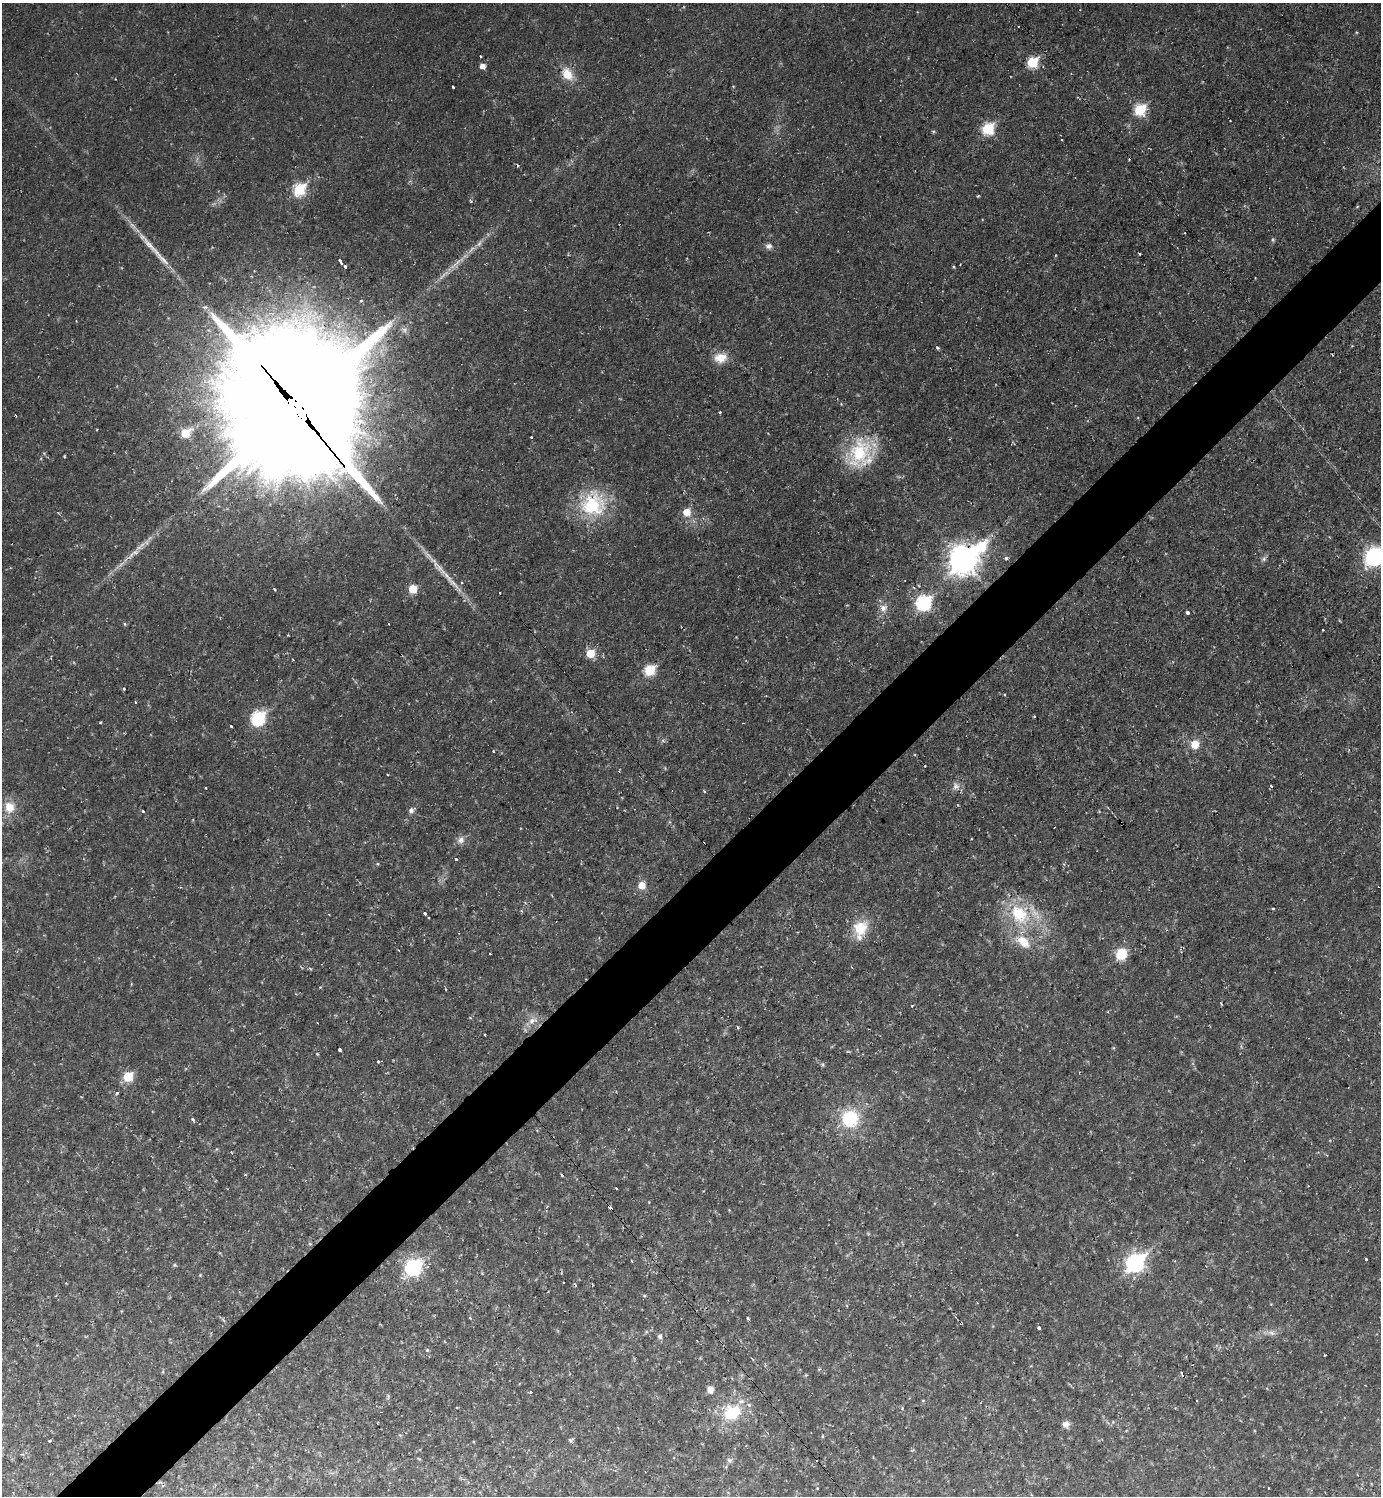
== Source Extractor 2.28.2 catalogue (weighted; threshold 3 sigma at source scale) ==
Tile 7 of 4 x 4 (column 3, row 2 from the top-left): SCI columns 2916-4294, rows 2987-4480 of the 5971 x 5973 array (HDU 1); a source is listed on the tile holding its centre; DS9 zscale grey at full resolution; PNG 1383 x 1498 px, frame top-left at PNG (2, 3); no overlay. Shown black and unused: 5% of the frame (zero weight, under 2 of 3 exposures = <1% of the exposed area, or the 3 px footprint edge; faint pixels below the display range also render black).
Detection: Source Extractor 2.28.2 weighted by HDU 2 'WHT'; one run over the whole footprint, this tile lists its part. Background 0.04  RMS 0.0078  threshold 0.0352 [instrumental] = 3 sigma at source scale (4.5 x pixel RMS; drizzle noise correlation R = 1.50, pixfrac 1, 0.05/0.05 arcsec/px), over >= 5 px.
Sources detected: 115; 2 inside a brighter object's white glare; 11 cosmic-ray / hot-pixel residue — not listed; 1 inside a brighter listed object's ellipse — not listed separately; the other 101 listed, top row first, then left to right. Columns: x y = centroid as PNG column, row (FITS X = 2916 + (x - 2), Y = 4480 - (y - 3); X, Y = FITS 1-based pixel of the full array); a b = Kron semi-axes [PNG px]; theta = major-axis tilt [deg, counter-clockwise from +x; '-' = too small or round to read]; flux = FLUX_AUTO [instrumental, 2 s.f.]
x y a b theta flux
480 56 3 2 - 0.86
1032 62 6 6 - 40
483 66 5 5 - 4.5
567 74 15 11 -57 12
453 87 3 3 - 2.5
1140 109 7 6 - 46
988 129 6 6 - 53
933 131 5 3 - 0.88
518 165 4 3 - 1.2
299 189 7 6 - 53
978 196 3 2 - 0.8
471 202 4 3 - 0.85
150 245 29 6 -48 11
769 246 9 7 15 2.6
1139 254 4 3 - 0.66
340 262 6 3 -55 5.1
345 267 4 3 - 3.6
361 300 4 3 - 0.89
205 307 7 4 -16 1.5
937 348 4 3 - 1.3
720 358 16 13 4 9.5
297 408 44 39 -68 38000
719 412 3 3 - 1.8
185 433 6 5 - 18
531 437 3 3 - 0.82
859 452 39 28 89 43
64 457 5 3 - 0.85
593 505 33 30 9 44
687 512 7 7 - 9
1375 557 9 7 44 230
1006 558 5 4 - 1.2
963 559 11 9 51 820
1264 559 7 4 89 1.6
447 576 23 5 -48 7.7
462 583 3 3 - 1.1
275 589 3 3 - 0.99
413 589 6 5 - 17
924 603 8 7 - 110
883 608 9 8 - 4.1
1188 613 4 3 - 1.7
590 653 6 6 - 17
293 659 3 2 - 1.3
650 670 6 6 - 37
124 689 3 2 - 1.5
1034 717 3 2 - 0.77
258 718 7 7 - 83
100 722 3 2 - 1.1
231 726 3 3 - 1.4
1195 745 7 6 - 13
493 751 3 2 - 0.63
925 766 3 2 - 0.83
387 774 3 2 - 0.7
956 786 9 8 - 3.5
1271 786 3 2 - 1.4
205 787 3 3 - 1.8
9 807 13 11 -66 10
411 810 7 7 - 2.3
143 811 3 3 - 1.6
461 840 9 8 - 3.5
456 859 3 3 - 1.3
642 885 6 6 - 8.2
425 914 4 3 - 3.2
1019 914 24 18 -50 33
860 928 16 15 - 18
1024 942 18 11 -43 13
490 953 3 2 - 1.1
1121 954 9 9 - 22
1221 1003 3 2 - 1.1
912 1006 3 3 - 0.84
470 1018 3 3 - 1.1
532 1020 9 7 49 4.2
738 1027 3 3 - 1.9
340 1050 4 3 - 6.6
378 1061 3 3 - 1.3
128 1076 6 6 - 31
117 1093 3 3 - 2.9
850 1119 18 18 - 35
193 1120 4 3 - 1.4
562 1175 3 3 - 1.6
610 1208 5 3 - 14
1366 1259 3 3 - 1.1
1135 1263 9 7 45 220
174 1265 5 5 - 0.95
413 1268 9 8 - 130
470 1318 3 3 - 0.57
748 1318 4 3 - 0.89
961 1323 3 3 - 2.4
1039 1328 3 3 - 10
1272 1333 8 5 -31 2.3
660 1336 6 6 - 2.2
1182 1373 6 3 -66 1.2
710 1390 7 6 - 5.5
531 1392 3 3 - 1.5
457 1407 3 2 - 1
732 1413 20 17 26 29
1065 1424 9 8 - 3.4
618 1428 4 2 - 0.56
570 1440 5 4 - 1.5
50 1441 3 3 - 2
730 1460 7 5 -20 1.6
817 1488 3 3 - 1.4
Overlapping masked pixels (flux is a lower limit): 3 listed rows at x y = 297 408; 610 1208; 961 1323
Isophote crosses this tile's border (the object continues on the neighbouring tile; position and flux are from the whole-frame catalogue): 1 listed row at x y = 1375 557